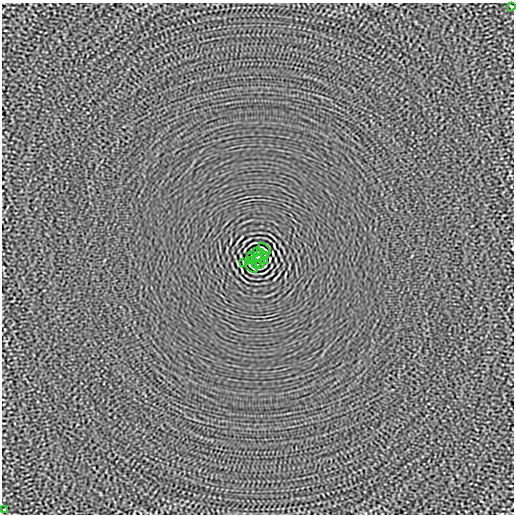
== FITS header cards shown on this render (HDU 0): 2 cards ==
NAXIS1  =                  512
NAXIS2  =                  512

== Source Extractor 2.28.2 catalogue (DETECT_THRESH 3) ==
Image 512 x 512 px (HDU 0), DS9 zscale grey, 1 PNG px = 1 image px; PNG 516 x 516 px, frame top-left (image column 1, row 512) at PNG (2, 3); each listed source drawn as its Kron ellipse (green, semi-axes under 4 px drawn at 4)
Background -6.00e-06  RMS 0.0012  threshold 0.00348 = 3 sigma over >= 5 px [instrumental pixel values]
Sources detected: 14; all 14 listed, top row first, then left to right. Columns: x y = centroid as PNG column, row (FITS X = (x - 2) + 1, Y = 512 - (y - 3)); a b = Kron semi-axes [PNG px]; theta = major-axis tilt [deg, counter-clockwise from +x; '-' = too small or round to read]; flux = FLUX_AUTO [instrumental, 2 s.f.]
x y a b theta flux
512 6 3 2 - 0.066
265 249 7 2 -43 0.089
256 252 5 2 - 0.049
260 252 4 2 - 0.082
251 256 4 2 - 0.059
265 256 4 2 - 0.057
258 258 4 4 - 2.9
251 260 3 2 - 0.062
265 260 4 2 - 0.061
243 263 4 2 - 0.063
256 264 4 2 - 0.069
260 264 5 2 - 0.069
251 267 7 2 -43 0.089
4 510 3 2 - 0.065
At the frame edge (FLAGS 8, measured only in part): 1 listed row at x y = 512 6